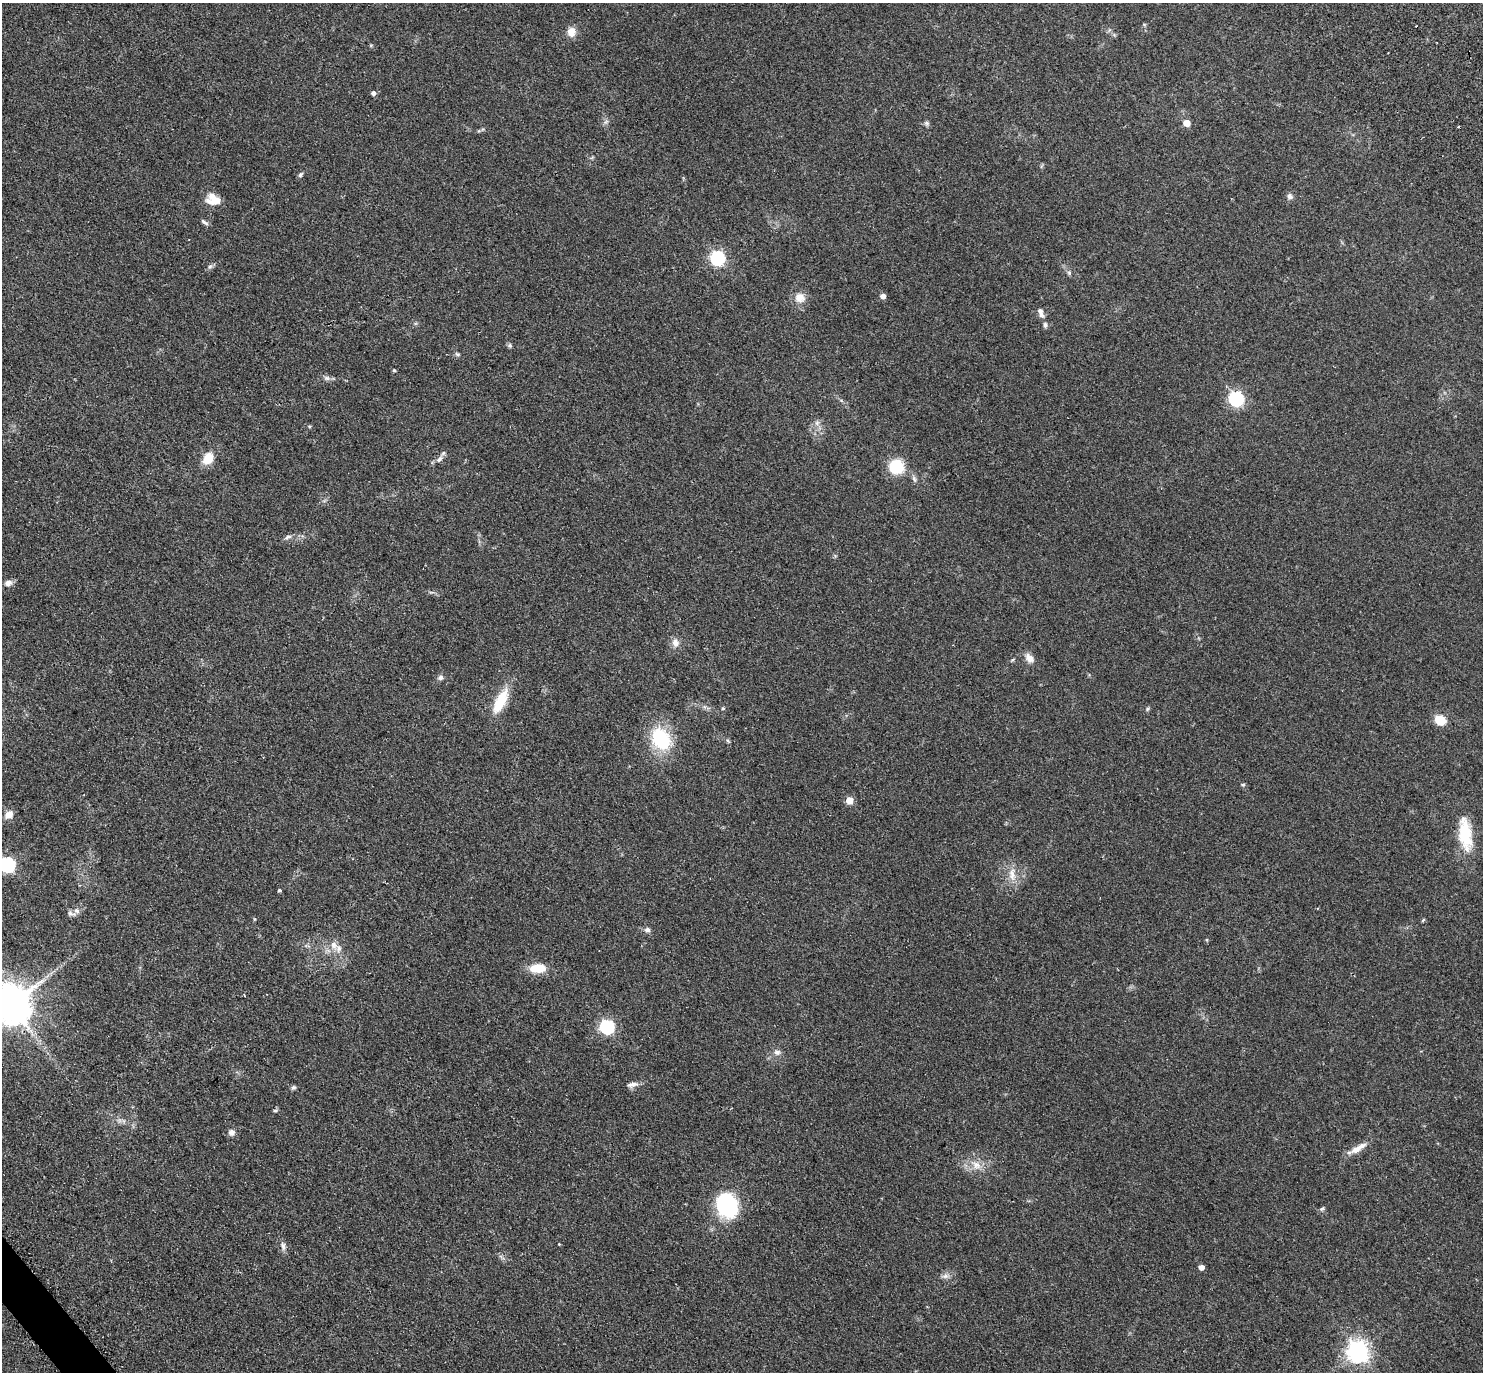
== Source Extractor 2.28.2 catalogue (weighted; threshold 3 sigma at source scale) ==
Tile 7 of 4 x 4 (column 3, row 2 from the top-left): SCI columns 3155-4635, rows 3203-4572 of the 6266 x 6263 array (HDU 1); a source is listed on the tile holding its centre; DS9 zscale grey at full resolution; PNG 1485 x 1374 px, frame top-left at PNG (2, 3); no overlay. Shown black and unused: <1% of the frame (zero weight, under 2 of 3 exposures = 11% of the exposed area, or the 3 px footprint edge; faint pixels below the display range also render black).
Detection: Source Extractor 2.28.2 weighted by HDU 2 'WHT'; one run over the whole footprint, this tile lists its part. Background 0.094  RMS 0.0087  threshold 0.0392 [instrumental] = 3 sigma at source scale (4.5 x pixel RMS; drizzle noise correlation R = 1.50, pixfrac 1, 0.05/0.05 arcsec/px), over >= 5 px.
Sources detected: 73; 4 inside a brighter listed object's ellipse — not listed separately; the other 69 listed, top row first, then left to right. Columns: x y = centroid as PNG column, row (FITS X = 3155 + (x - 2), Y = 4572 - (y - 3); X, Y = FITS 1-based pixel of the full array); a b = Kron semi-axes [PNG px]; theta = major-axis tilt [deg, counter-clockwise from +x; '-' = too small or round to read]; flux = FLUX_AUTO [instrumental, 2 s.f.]
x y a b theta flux
571 32 12 10 86 7.5
371 45 6 3 18 0.86
373 93 5 4 - 3
606 122 9 3 45 1.6
927 123 6 6 - 1.9
1186 123 5 5 - 12
1458 127 3 3 - 1.8
300 175 7 5 51 1.7
1290 196 8 7 - 2.9
215 201 21 9 2 9.3
204 222 11 4 -34 2.2
718 258 6 6 - 150
210 266 6 5 - 1.8
1069 273 6 5 - 1.5
883 296 5 5 - 5.1
800 298 14 14 - 8.7
1041 312 14 7 -72 4.3
510 345 7 5 -47 1.5
457 354 6 5 - 1.5
394 370 4 4 - 0.98
327 378 9 6 -15 2.7
1236 398 7 6 - 160
817 423 7 6 - 2.7
309 426 5 4 - 0.95
208 458 15 11 59 14
439 459 11 6 45 3.7
896 466 13 13 - 32
914 479 10 5 -65 2.4
288 537 10 5 23 2.6
8 583 9 7 18 4.4
675 643 12 9 -72 5.6
1029 658 14 9 -51 5.7
1012 660 6 4 44 0.95
440 677 7 6 - 2.6
500 701 32 11 63 26
723 708 5 4 - 0.96
1148 709 6 5 - 1.3
1440 720 11 9 -25 15
661 739 24 17 -56 56
1243 785 5 5 - 1.1
849 800 5 5 - 16
9 814 12 9 36 6.1
1465 834 41 15 -83 33
7 864 7 6 - 150
1012 875 21 9 -87 9.3
279 890 3 3 - 2.4
76 911 8 7 - 2.8
254 919 4 4 - 0.87
1423 920 6 4 45 0.92
647 930 8 7 - 3
1207 940 5 3 - 0.84
333 945 10 9 - 6
537 968 17 9 2 19
10 1005 12 11 - 3200
607 1027 6 6 - 140
777 1052 9 8 - 3.7
633 1085 16 6 10 4.3
293 1087 7 5 1 1.6
275 1110 7 4 17 1.2
231 1132 7 7 - 3.9
1358 1148 27 7 31 9.2
976 1165 15 11 -35 9.8
727 1205 27 23 -68 65
1322 1209 7 5 52 1.5
559 1244 3 3 - 0.65
283 1246 12 6 -78 3.5
1201 1267 4 4 - 5.5
945 1276 10 6 15 3.3
1358 1351 8 7 - 550
Overlapping masked pixels (flux is a lower limit): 1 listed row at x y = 10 1005
Isophote crosses this tile's border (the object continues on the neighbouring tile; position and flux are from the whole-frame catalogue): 2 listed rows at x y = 7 864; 10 1005